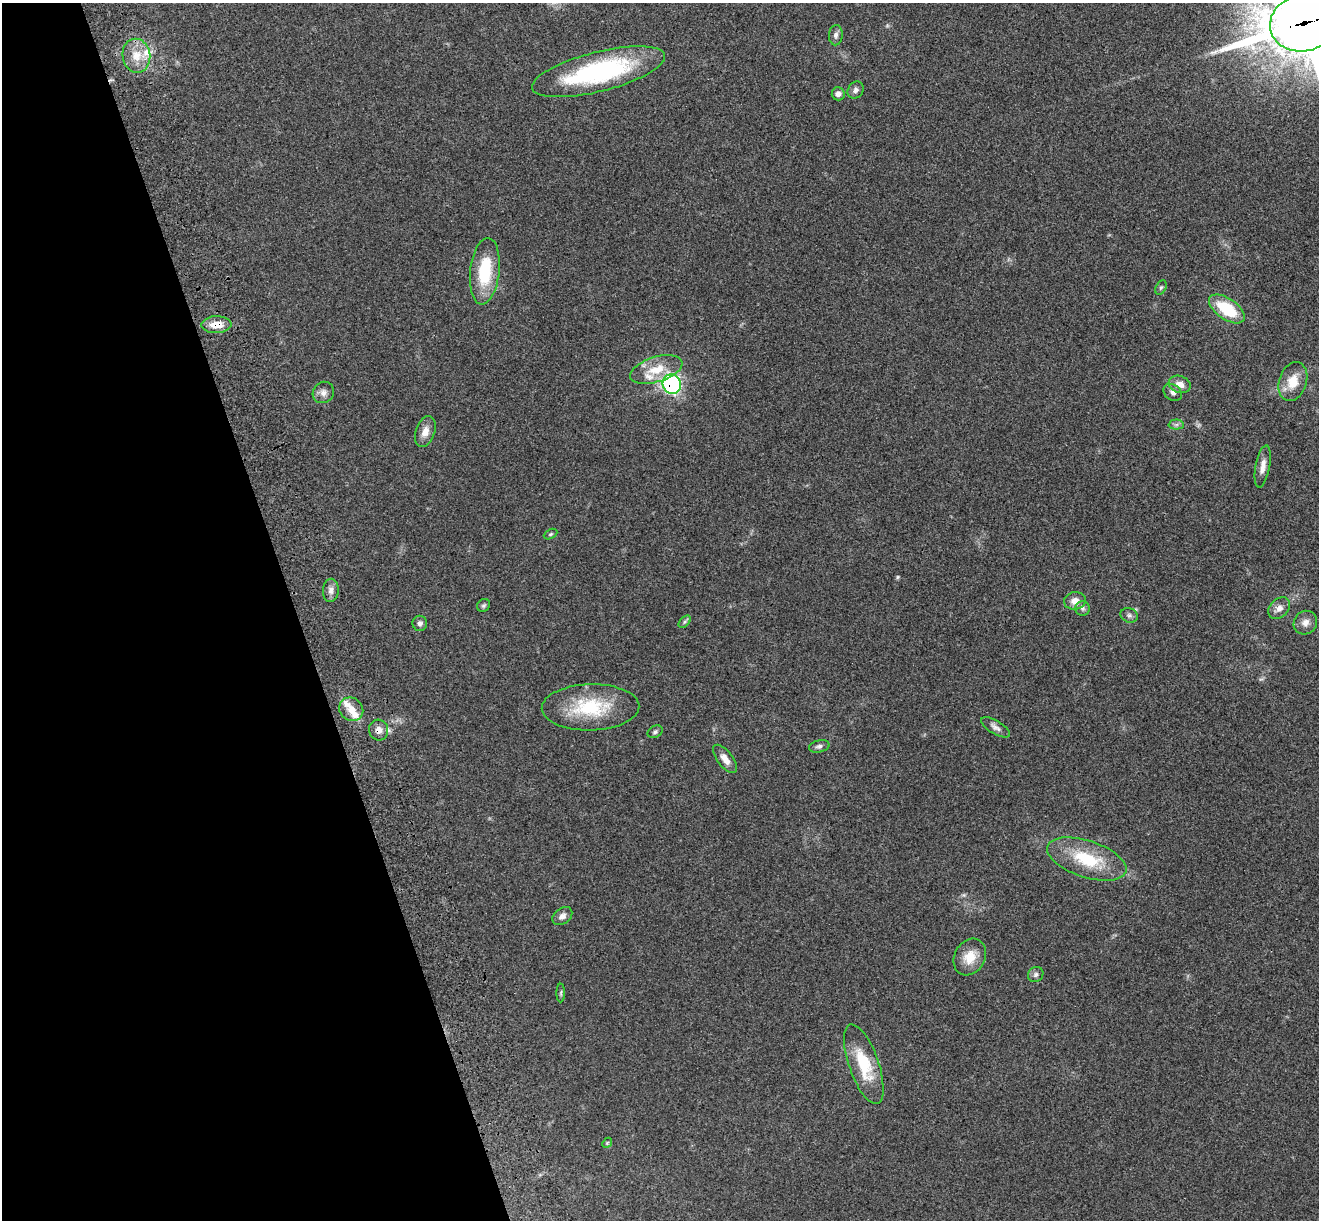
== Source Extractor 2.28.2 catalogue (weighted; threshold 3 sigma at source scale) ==
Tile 5 of 4 x 4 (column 1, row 2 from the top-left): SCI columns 119-1435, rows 2628-3845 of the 5508 x 5378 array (HDU 1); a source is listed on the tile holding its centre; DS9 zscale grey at full resolution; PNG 1321 x 1222 px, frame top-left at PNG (2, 3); each listed source drawn as its Kron ellipse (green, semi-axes under 4 px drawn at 4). Shown black and unused: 22% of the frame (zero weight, under 3 of 4 exposures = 6% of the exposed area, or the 3 px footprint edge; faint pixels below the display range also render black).
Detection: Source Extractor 2.28.2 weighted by HDU 2 'WHT'; one run over the whole footprint, this tile lists its part. Background 0.181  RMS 0.0079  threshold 0.0357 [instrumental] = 3 sigma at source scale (4.5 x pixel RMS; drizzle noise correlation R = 1.50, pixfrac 1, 0.05/0.05 arcsec/px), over >= 5 px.
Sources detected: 47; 4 inside a brighter listed object's ellipse — not listed separately; the other 43 listed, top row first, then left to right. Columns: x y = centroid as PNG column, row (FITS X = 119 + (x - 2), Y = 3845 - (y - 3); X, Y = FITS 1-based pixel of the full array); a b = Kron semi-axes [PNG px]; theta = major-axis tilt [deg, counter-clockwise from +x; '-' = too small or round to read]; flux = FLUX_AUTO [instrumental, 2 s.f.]
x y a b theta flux
1303 23 34 28 14 6000
836 35 10 7 86 2.9
136 56 17 14 -80 14
599 72 68 20 14 120
856 90 9 7 53 2.8
838 94 6 6 - 3
485 271 33 14 84 38
1161 287 7 5 62 1.5
1227 309 20 10 -34 32
216 325 15 8 2 11
656 369 27 12 17 19
1293 381 20 13 71 15
672 384 10 9 - 160
1180 384 11 8 -17 6.9
323 392 11 10 - 4.4
1173 392 10 7 -38 3.5
1176 425 7 5 1 1.9
425 432 16 9 71 7
1263 466 21 7 80 6.4
551 534 7 4 27 1.2
331 590 11 8 87 4
1075 601 11 8 8 6.6
484 605 7 6 - 1.5
1082 608 7 7 - 2.3
1279 608 12 9 46 5.5
1129 615 9 7 -23 2.3
685 622 7 4 46 1.6
420 623 7 7 - 2.4
1305 623 12 11 - 5.6
590 707 49 23 1 49
351 709 12 11 - 7.8
995 727 16 6 -31 3.7
379 730 10 9 - 5.2
655 732 8 6 29 1.7
819 746 10 6 12 2.6
725 759 17 7 -52 6.6
1087 859 41 18 -18 39
562 916 11 7 38 3.7
970 957 19 15 60 14
1036 975 8 7 - 2.4
561 993 9 4 89 1.2
864 1064 42 14 -70 34
607 1143 6 4 47 0.95
Overlapping masked pixels (flux is a lower limit): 4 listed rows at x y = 1303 23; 216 325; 672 384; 379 730
Isophote crosses this tile's border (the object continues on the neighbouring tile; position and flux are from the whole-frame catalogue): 1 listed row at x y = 1303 23